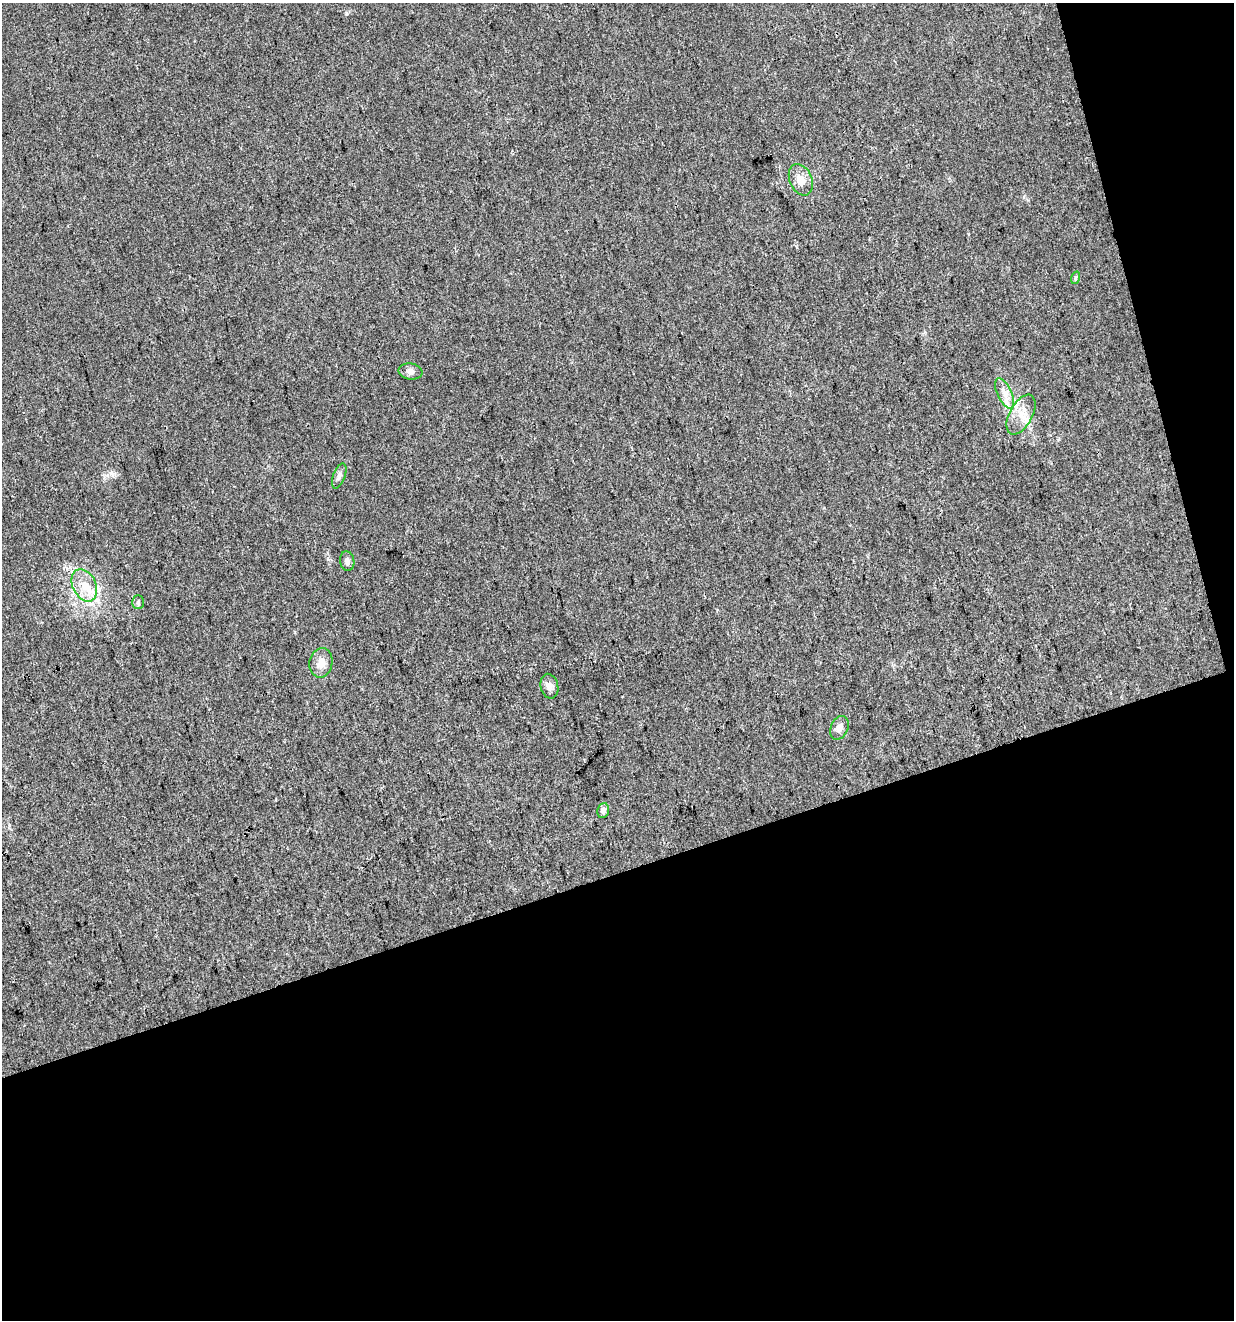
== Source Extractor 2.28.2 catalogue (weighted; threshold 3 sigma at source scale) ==
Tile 4 of 2 x 2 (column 2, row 2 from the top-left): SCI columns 1270-2501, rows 2-1319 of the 2554 x 2637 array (HDU 1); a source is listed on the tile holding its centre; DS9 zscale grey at full resolution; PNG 1236 x 1322 px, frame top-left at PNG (2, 3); each listed source drawn as its Kron ellipse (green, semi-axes under 4 px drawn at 4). Shown black and unused: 38% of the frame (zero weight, under 3 of 4 exposures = <1% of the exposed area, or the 3 px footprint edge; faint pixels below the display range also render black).
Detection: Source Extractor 2.28.2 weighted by HDU 2 'WHT'; one run over the whole footprint, this tile lists its part. Background 0.0206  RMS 0.0044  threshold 0.0199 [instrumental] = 3 sigma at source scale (4.5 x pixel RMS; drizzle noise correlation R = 1.50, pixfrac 1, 0.0396/0.0396 arcsec/px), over >= 5 px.
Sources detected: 14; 1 inside a brighter listed object's ellipse — not listed separately; the other 13 listed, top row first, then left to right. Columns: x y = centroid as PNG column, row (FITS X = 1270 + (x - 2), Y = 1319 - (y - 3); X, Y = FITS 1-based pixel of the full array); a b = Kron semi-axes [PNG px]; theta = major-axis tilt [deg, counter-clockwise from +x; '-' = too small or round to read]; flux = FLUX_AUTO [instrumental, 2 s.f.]
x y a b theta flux
801 180 16 11 -67 5
1075 278 6 4 72 0.64
411 371 12 8 -7 1.8
1005 393 16 7 -65 3.7
1021 415 22 11 61 6.5
339 476 13 6 69 1.7
347 561 10 7 -82 1.7
84 585 17 11 -64 7.5
138 602 7 5 -90 0.87
321 663 15 11 81 3.9
549 686 12 8 -76 2.5
839 728 12 8 66 2.6
603 811 7 6 - 1.5
Unlisted compact peaks at least as high as the median listed source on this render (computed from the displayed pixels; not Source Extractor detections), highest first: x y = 346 13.